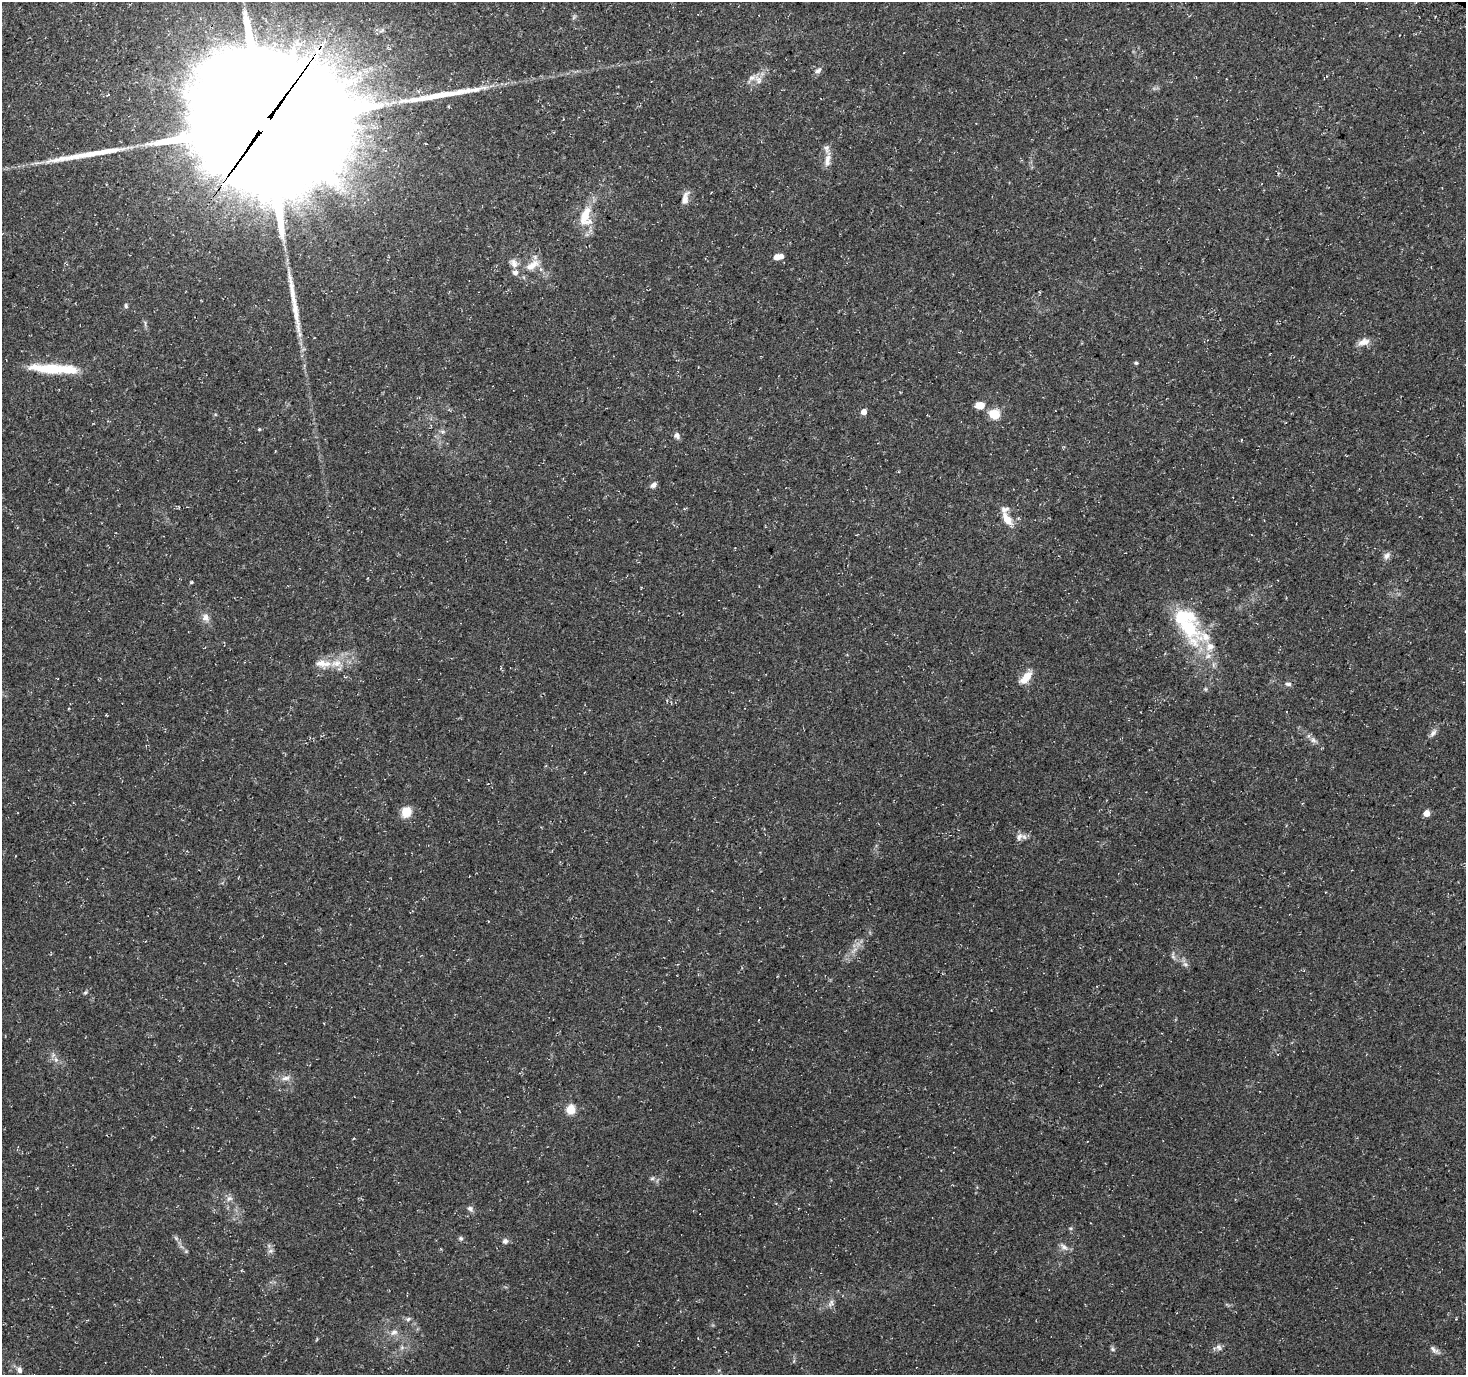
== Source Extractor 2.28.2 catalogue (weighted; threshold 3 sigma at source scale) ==
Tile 10 of 4 x 4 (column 2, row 3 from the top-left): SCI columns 1551-3014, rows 1626-2998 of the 5992 x 6054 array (HDU 1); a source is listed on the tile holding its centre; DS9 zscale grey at full resolution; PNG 1468 x 1377 px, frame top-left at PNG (2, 2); no overlay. Shown black and unused: <1% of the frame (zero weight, under 3 of 4 exposures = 5% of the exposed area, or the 3 px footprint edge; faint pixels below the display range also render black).
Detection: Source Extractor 2.28.2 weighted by HDU 2 'WHT'; one run over the whole footprint, this tile lists its part. Background 0.0482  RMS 0.004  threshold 0.0178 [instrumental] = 3 sigma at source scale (4.5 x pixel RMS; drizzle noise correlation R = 1.50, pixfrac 1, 0.0396/0.0396 arcsec/px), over >= 5 px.
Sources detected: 72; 1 inside a brighter object's white glare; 1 cosmic-ray / hot-pixel residue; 3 long thin detections or spike segments (spike, bleed or trail) — not listed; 10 inside a brighter listed object's ellipse — not listed separately; the other 57 listed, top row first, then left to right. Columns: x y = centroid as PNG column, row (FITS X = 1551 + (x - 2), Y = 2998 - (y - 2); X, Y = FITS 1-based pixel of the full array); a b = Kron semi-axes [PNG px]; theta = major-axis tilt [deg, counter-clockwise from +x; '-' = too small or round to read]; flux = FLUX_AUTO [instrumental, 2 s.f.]
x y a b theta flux
317 52 11 7 50 5.2
818 70 11 7 34 1.5
751 78 16 8 46 2.7
264 124 53 48 -11 19000
827 160 18 8 79 3.1
685 198 18 8 75 2.9
585 216 31 16 81 10
776 257 5 5 - 3.1
514 263 13 9 -69 2.6
532 265 23 10 31 5.2
126 306 6 4 -76 0.68
1363 342 14 8 18 3.2
1136 363 4 4 - 0.6
53 369 49 9 -3 21
979 405 10 7 2 4.3
864 411 5 5 - 3.3
994 414 9 7 -21 9.9
259 429 4 3 - 0.35
442 431 7 4 -19 0.72
677 435 8 7 - 1.5
653 485 8 6 43 1.5
1007 519 18 9 -56 5.3
1387 556 11 7 59 1.7
206 618 11 9 -79 2.6
1189 628 53 28 -59 32
336 663 18 11 13 6.5
1026 677 18 8 50 5.7
1288 684 8 5 -7 1
1433 733 12 6 52 1.7
1313 740 9 7 -35 1.5
406 812 13 11 60 5.7
1426 813 5 4 - 5.2
1019 837 12 9 50 2.1
1173 957 8 4 -45 0.92
1185 964 9 6 -16 1.3
85 992 6 5 - 0.61
56 1060 7 5 -46 1.1
286 1078 12 6 5 2.1
571 1109 5 5 - 17
353 1138 4 2 - 0.37
652 1178 7 5 29 0.76
229 1198 9 7 24 1.5
470 1209 9 6 -48 1.2
176 1238 7 4 -71 0.69
461 1238 7 5 -44 0.77
505 1241 7 7 - 1.2
1064 1247 10 7 -26 1.9
186 1251 5 5 - 0.53
271 1251 8 6 19 1
831 1303 10 6 70 1.5
408 1319 6 5 - 0.8
394 1332 10 8 32 2.1
402 1347 7 4 19 0.76
1219 1347 10 8 -71 1.5
1112 1349 7 5 -2 0.74
1434 1350 14 6 -40 1.7
19 1370 9 7 -68 1.6
Overlapping masked pixels (flux is a lower limit): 2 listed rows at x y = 317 52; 264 124
Unlisted compact peaks at least as high as the median listed source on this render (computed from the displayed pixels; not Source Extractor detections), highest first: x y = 191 582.